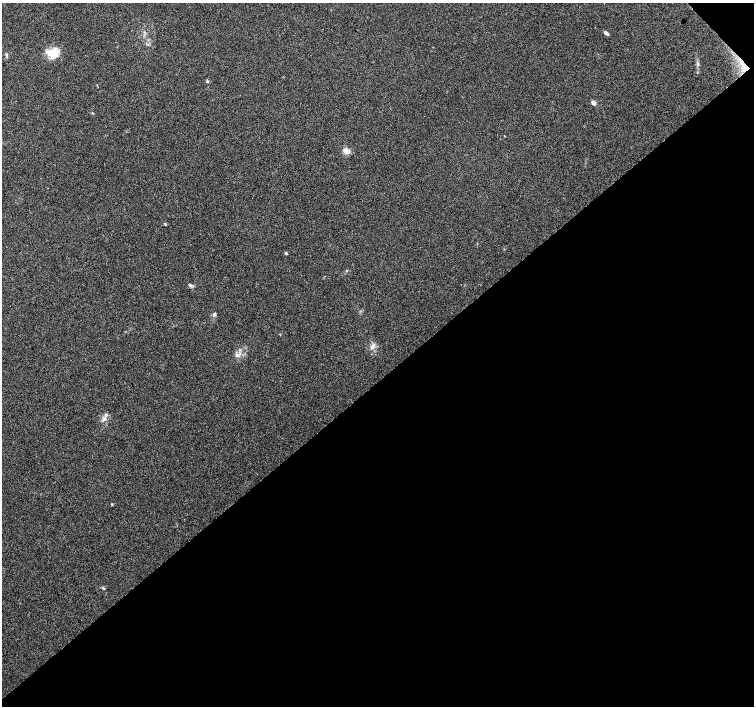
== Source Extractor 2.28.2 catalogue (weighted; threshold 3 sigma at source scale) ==
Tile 12 of 4 x 4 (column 4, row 3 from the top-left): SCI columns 4509-6011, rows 1552-2958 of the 6015 x 5983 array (HDU 1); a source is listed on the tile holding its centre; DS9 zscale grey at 2 x 2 block average (1 PNG px = mean of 2 x 2 image px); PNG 756 x 708 px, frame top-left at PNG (2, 3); no overlay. Shown black and unused: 47% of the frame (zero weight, under 4 of 7 exposures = <1% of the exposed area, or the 3 px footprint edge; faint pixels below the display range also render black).
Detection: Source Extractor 2.28.2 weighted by HDU 2 'WHT'; one run over the whole footprint, this tile lists its part. Background 0.0919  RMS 0.0039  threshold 0.0158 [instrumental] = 3 sigma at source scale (4.09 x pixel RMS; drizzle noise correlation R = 1.36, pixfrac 0.8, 0.0396/0.0396 arcsec/px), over >= 5 px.
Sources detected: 17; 1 inside a brighter listed object's ellipse — not listed separately; the other 16 listed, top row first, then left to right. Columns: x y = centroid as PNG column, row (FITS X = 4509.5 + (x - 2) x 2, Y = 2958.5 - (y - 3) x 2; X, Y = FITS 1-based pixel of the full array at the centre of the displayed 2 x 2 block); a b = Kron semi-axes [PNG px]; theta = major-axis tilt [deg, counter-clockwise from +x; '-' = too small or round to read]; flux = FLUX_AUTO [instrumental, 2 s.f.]
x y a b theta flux
606 33 6 3 -30 2.2
53 53 16 11 -2 14
6 55 5 2 - 1
698 64 5 3 - 1.4
745 67 15 7 -53 10
207 81 4 3 - 0.99
593 103 5 4 - 3.2
346 151 7 6 - 5.6
165 224 3 2 - 0.56
286 253 3 3 - 0.96
190 285 6 3 -26 1.5
214 314 4 3 - 2.1
372 347 6 5 - 2.6
237 355 7 4 -33 2.1
104 419 6 4 54 2
112 504 3 3 - 0.61
Overlapping masked pixels (flux is a lower limit): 1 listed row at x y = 745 67